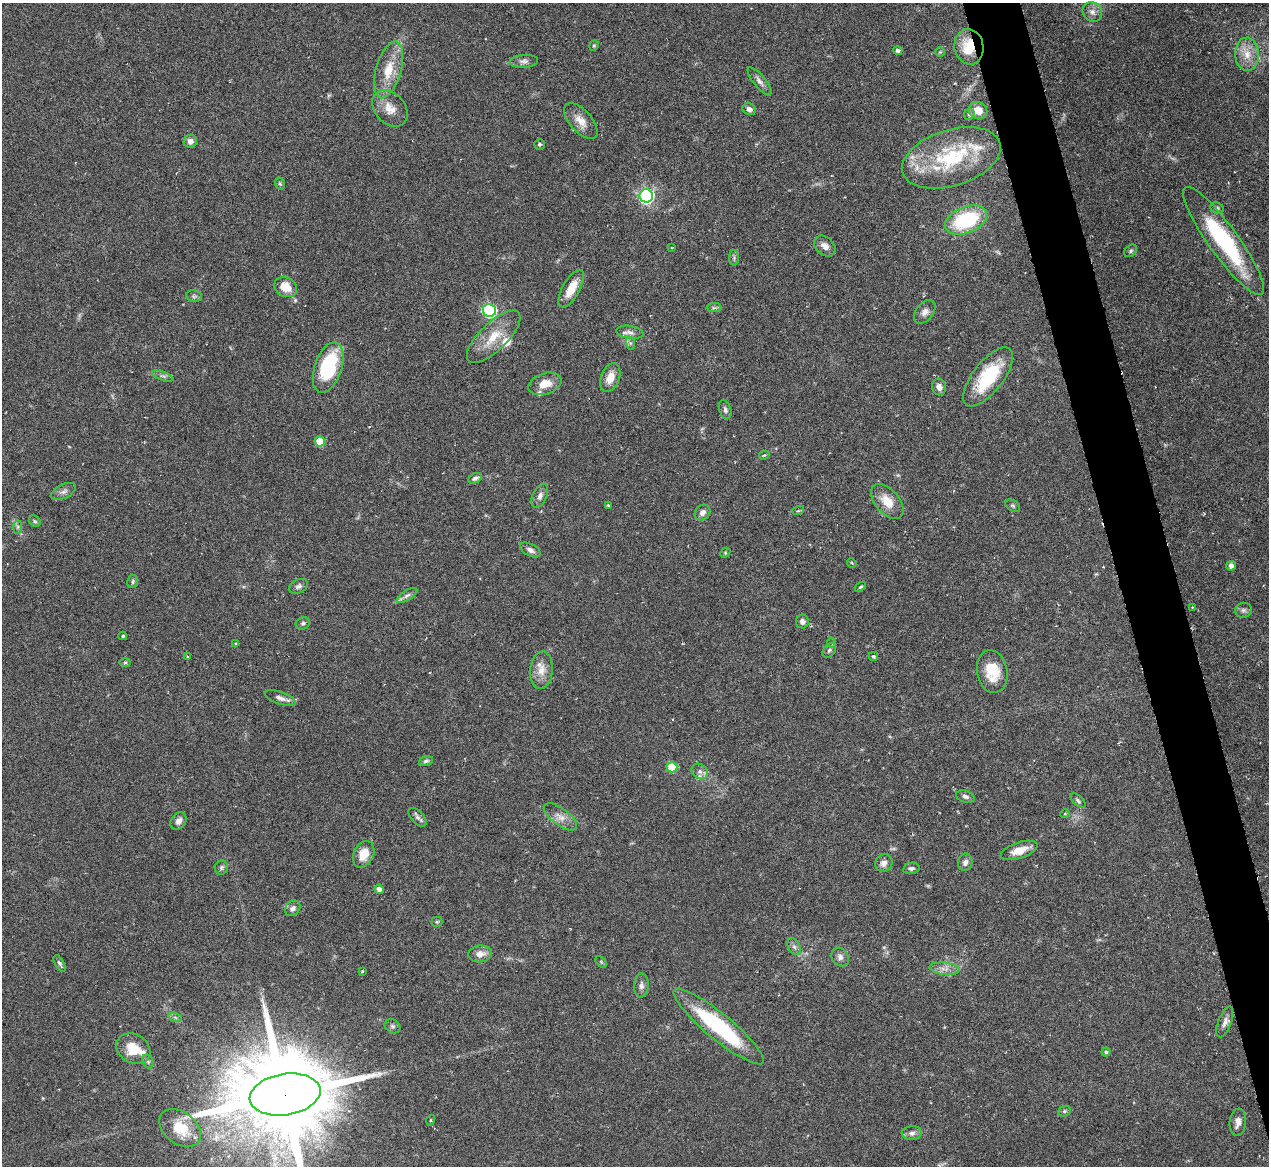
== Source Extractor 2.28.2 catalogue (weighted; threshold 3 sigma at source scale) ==
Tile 6 of 4 x 4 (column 2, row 2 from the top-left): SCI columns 1752-3018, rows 3236-4399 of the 5705 x 5824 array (HDU 1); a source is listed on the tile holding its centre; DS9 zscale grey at full resolution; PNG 1271 x 1168 px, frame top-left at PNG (2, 3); each listed source drawn as its Kron ellipse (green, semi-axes under 4 px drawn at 4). Shown black and unused: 4% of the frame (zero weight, under 3 of 6 exposures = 23% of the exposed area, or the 3 px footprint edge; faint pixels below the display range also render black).
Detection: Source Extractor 2.28.2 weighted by HDU 2 'WHT'; one run over the whole footprint, this tile lists its part. Background 0.0845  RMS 0.0046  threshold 0.0187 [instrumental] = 3 sigma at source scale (4.09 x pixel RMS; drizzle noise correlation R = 1.36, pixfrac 0.8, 0.05/0.05 arcsec/px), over >= 5 px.
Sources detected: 125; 2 too faint to see at this stretch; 1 cosmic-ray / hot-pixel residue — neither listed nor drawn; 7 inside a brighter listed object's ellipse — not listed separately; the other 115 listed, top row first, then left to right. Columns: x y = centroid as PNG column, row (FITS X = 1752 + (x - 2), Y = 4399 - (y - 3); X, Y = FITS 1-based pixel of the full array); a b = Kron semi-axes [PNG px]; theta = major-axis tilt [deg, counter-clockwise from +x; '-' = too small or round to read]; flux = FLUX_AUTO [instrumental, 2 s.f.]
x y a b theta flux
1092 12 10 9 - 2.6
594 46 5 4 - 0.56
969 47 18 14 -80 13
898 51 4 4 - 1.1
940 52 5 5 - 0.5
1247 54 16 12 -88 6.1
524 61 14 6 4 1.9
389 70 29 12 74 11
759 81 17 6 -51 2.2
390 108 20 15 -48 6.1
749 109 7 5 -27 1.6
978 110 9 8 - 5.1
969 114 5 5 - 1.1
581 121 22 11 -48 5.2
190 141 6 6 - 2.3
539 144 5 5 - 0.67
951 158 51 28 17 36
280 184 6 4 -77 0.63
646 196 6 6 - 100
1217 208 7 5 -33 0.83
966 220 22 13 22 32
1224 241 66 14 -54 46
825 246 12 9 -43 2.8
672 248 3 2 - 0.33
1131 251 7 5 42 0.8
734 258 8 5 90 0.92
286 287 12 9 -25 7
571 289 21 8 61 7.4
194 296 8 6 -10 0.88
714 308 7 4 1 0.91
489 310 6 6 - 64
925 312 13 8 52 2.4
630 332 14 6 -8 2.2
494 337 35 13 44 11
630 343 7 4 -71 0.73
328 367 26 13 71 32
163 376 11 3 -19 1
988 377 35 15 52 26
610 378 15 9 69 5.5
545 384 17 10 19 5.7
939 387 8 7 - 2.4
725 410 10 6 -73 1.2
320 441 5 5 - 10
764 455 5 4 - 0.45
475 478 7 5 25 1.3
64 491 13 7 26 1.8
540 496 13 7 64 2.1
887 501 21 12 -49 7.3
608 506 4 3 - 0.49
1013 506 8 5 -30 0.87
798 511 6 3 18 0.47
702 513 8 7 - 2
35 521 6 5 - 0.65
18 527 7 4 89 0.88
530 550 11 6 -28 1.8
725 553 6 4 47 0.52
852 563 5 3 - 0.43
1231 566 5 4 - 2
133 582 6 5 - 0.85
299 586 10 6 25 1.4
861 587 6 3 36 0.62
407 595 12 4 32 1.4
1192 607 3 3 - 0.34
1243 610 8 7 - 1.3
802 621 7 6 - 1.6
303 623 7 6 - 1.1
123 636 4 4 - 0.64
832 643 5 3 - 0.55
236 644 4 3 - 0.44
829 650 8 5 50 1
873 656 5 3 - 0.59
187 657 4 3 - 0.38
125 663 6 4 1 0.58
541 670 19 11 85 5.3
992 671 21 15 -79 11
280 698 16 6 -19 2.4
426 761 7 4 15 0.89
672 767 5 5 - 14
700 771 9 7 -38 1.9
965 797 9 6 -17 1.4
1078 801 9 5 -45 0.97
1065 814 5 4 - 0.48
418 817 11 6 -46 1.5
560 817 19 8 -36 3.7
178 821 9 7 52 2.3
1019 850 19 8 18 6
364 854 14 10 63 6.6
965 862 9 7 79 1.9
884 863 9 8 - 2.5
221 867 7 6 - 1
911 868 8 5 10 1.1
379 889 5 4 - 2
293 908 8 7 - 1.7
437 922 5 5 - 0.63
794 947 9 6 -62 1.4
480 954 12 8 7 3.4
840 957 10 8 -55 1.8
601 962 7 4 -46 0.57
60 963 9 4 -61 1
945 969 15 6 -6 2.9
362 971 3 2 - 0.42
641 986 12 7 86 2
175 1017 7 4 -19 0.88
1225 1022 16 6 69 2.4
392 1026 8 6 -31 1.1
719 1026 57 13 -39 42
133 1049 18 14 -32 10
1106 1052 4 4 - 0.61
148 1061 7 5 -68 0.93
285 1094 36 20 9 12000
1064 1111 6 5 - 0.72
431 1120 5 3 - 0.39
1238 1122 14 8 84 3.2
180 1128 23 16 -38 12
912 1133 10 7 4 1.8
Overlapping masked pixels (flux is a lower limit): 2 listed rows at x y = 969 47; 285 1094
Isophote crosses this tile's border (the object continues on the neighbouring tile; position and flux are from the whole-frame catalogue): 1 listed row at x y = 285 1094